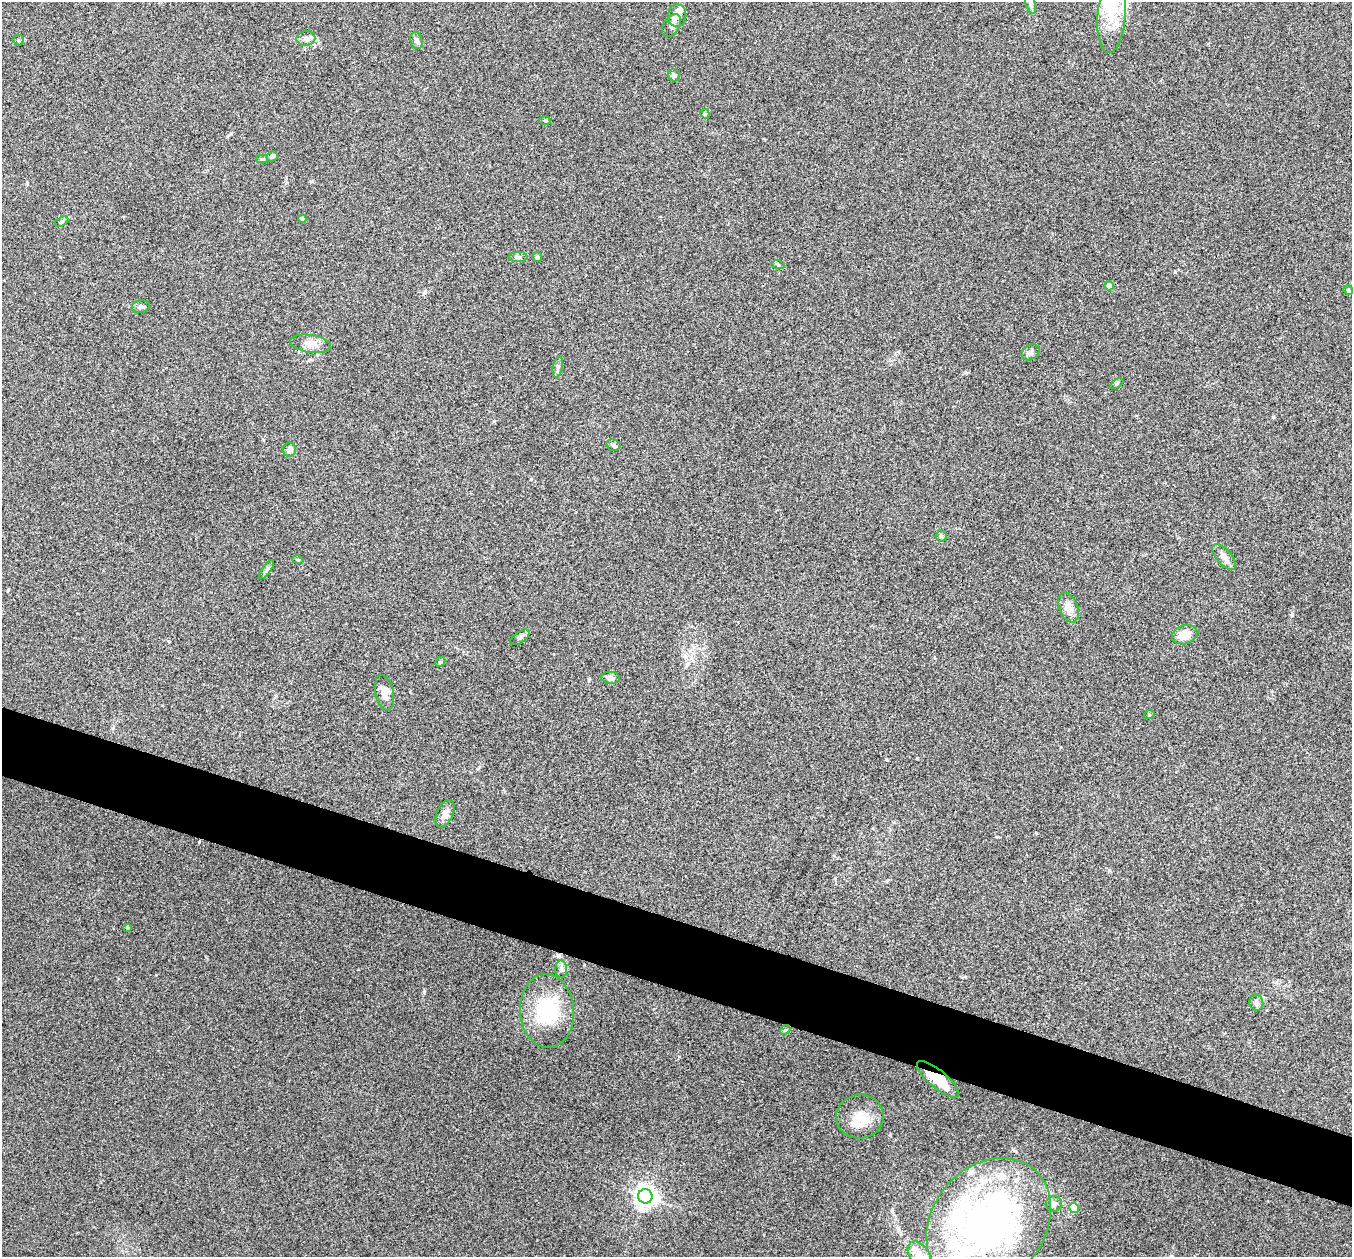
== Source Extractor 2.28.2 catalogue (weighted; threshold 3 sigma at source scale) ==
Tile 6 of 4 x 4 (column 2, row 2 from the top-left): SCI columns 1366-2715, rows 2657-3911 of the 5434 x 5444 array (HDU 1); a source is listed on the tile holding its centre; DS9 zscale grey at full resolution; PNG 1354 x 1259 px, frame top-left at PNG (2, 2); each listed source drawn as its Kron ellipse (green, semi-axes under 4 px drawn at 4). Shown black and unused: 6% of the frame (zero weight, under 3 of 4 exposures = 2% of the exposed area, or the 3 px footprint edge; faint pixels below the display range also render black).
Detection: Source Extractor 2.28.2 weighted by HDU 2 'WHT'; one run over the whole footprint, this tile lists its part. Background 0.106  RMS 0.013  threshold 0.0569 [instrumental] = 3 sigma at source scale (4.5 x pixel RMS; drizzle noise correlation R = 1.50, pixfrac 1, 0.05/0.05 arcsec/px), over >= 5 px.
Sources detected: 58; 8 inside a brighter listed object's ellipse — not listed separately; the other 50 listed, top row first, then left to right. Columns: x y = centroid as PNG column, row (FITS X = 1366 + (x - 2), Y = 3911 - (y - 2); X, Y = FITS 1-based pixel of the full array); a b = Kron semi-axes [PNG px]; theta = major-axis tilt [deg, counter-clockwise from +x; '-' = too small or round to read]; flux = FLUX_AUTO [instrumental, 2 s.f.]
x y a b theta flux
1030 3 12 5 -76 3.8
677 15 11 9 81 7.9
1112 16 37 14 86 41
671 25 12 8 58 5.8
306 38 9 7 9 5
18 40 5 5 - 1.7
416 40 9 6 -75 4.4
674 75 6 6 - 3.2
705 114 5 4 - 1.4
545 120 6 4 -2 1.4
272 156 6 5 - 3.4
262 159 6 4 -1 1.7
302 219 4 4 - 4.4
61 222 7 4 30 2.2
518 257 9 5 0 3.4
537 257 5 5 - 1.5
778 264 6 4 -20 2
1109 286 4 4 - 11
1348 290 5 4 - 1.9
141 307 9 6 11 3.2
311 344 21 9 -9 11
1031 352 10 7 33 4.1
558 367 10 5 79 3.4
1116 384 7 4 31 1.8
613 445 7 5 -15 2.9
290 450 7 6 - 7
941 536 6 5 - 2.4
1224 557 16 7 -48 8
298 560 5 3 - 1.1
267 570 11 3 54 2.5
1068 607 16 9 -67 13
1185 635 13 9 15 21
520 637 11 5 35 3.5
440 662 5 4 - 1.4
610 678 10 6 -7 4.8
384 693 18 9 -77 11
1149 715 5 3 - 1.1
445 814 15 8 64 7.9
127 927 3 3 - 1.8
561 969 9 6 89 4
1256 1003 8 7 - 4
547 1011 37 27 -86 80
785 1030 5 4 - 1.6
938 1079 26 9 -40 27
860 1116 24 22 8 29
645 1196 7 7 - 880
1054 1204 8 7 - 5
1074 1208 5 5 - 30
989 1223 70 56 50 550
920 1255 15 9 -53 11
Overlapping masked pixels (flux is a lower limit): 1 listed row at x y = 938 1079
Isophote crosses this tile's border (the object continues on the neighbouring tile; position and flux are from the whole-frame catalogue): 3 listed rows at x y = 1030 3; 989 1223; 920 1255
Unlisted compact peaks at least as high as the median listed source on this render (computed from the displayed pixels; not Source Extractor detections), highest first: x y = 424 992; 1175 272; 886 759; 1292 614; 917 758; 589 679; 1273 417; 890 1135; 156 975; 494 421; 1109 870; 231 133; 966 373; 679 1056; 312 181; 531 479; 997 837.